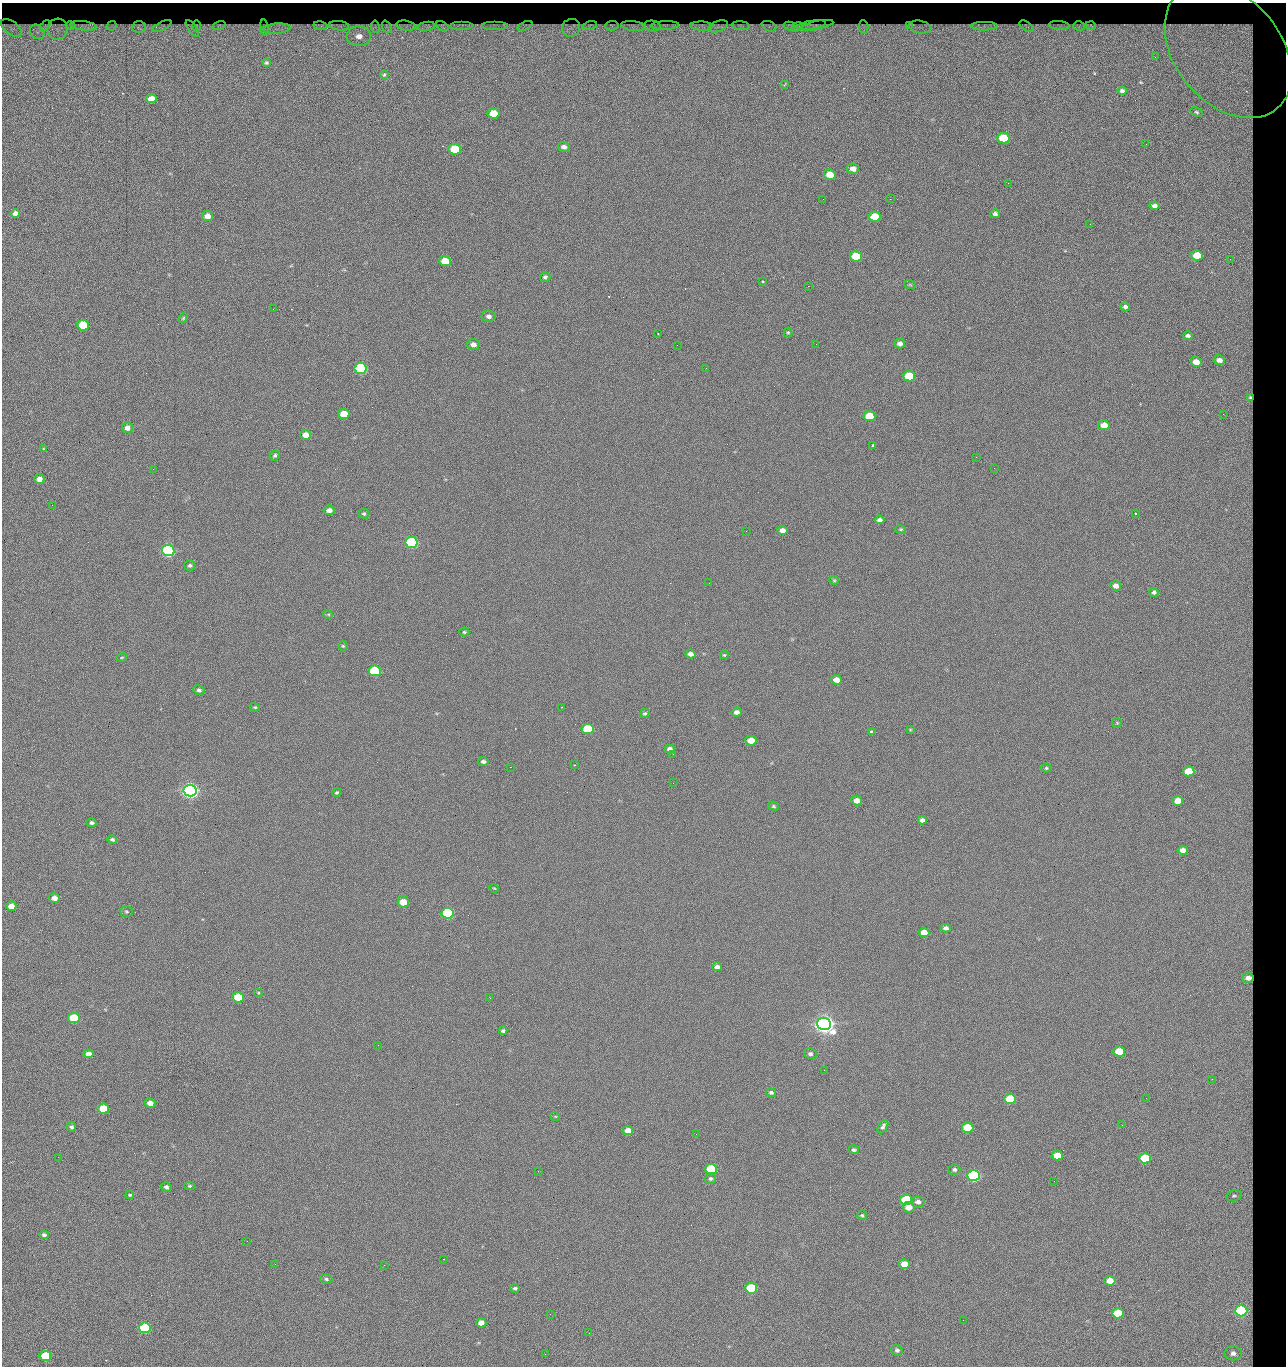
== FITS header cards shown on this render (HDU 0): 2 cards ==
NAXIS1  =                 1284 / length of data axis 1
NAXIS2  =                 1364 / length of data axis 2

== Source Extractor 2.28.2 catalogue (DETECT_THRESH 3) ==
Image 1284 x 1364 px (HDU 0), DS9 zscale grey, 1 PNG px = 1 image px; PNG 1288 x 1368 px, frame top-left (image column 1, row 1364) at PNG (2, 3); each listed source drawn as its Kron ellipse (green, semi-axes under 4 px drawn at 4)
Background 123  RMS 14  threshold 42.5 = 3 sigma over >= 5 px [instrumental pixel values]
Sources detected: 233; all 233 listed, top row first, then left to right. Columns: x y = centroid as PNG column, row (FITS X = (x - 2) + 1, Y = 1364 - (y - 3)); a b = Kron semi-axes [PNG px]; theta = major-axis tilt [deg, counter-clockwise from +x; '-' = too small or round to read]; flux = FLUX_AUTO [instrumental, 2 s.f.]
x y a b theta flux
462 25 11 3 0 2.6e+03
495 25 13 3 0 2.3e+03
665 25 14 4 2 2.7e+03
811 25 14 2 9 1.8e+03
817 25 17 3 11 1.7e+03
909 25 4 2 - 1.0e+03
1059 25 10 4 -5 1.7e+03
45 26 6 4 46 9.4e+02
71 26 5 4 - 1.2e+03
83 26 13 4 -8 3.0e+03
112 26 5 3 - 7.7e+02
162 26 10 4 26 1.7e+03
197 26 5 3 - 6.3e+02
219 26 7 4 15 1.7e+03
320 26 7 4 -11 2.0e+03
339 26 10 4 -7 2.0e+03
406 26 9 5 -11 1.9e+03
426 26 9 4 7 3.4e+03
442 26 7 4 -33 1.9e+03
525 26 8 3 23 1.4e+03
590 26 7 3 13 1.7e+03
612 26 6 4 6 1.2e+03
633 26 12 5 -6 3.2e+03
652 26 8 5 -6 1.9e+03
701 26 11 4 -3 3.5e+03
718 26 10 5 19 2.4e+03
741 26 9 4 -4 2.0e+03
769 26 7 5 -21 1.9e+03
789 26 6 3 -16 1.8e+03
984 26 13 4 -1 4.7e+03
1026 26 8 3 -32 1.3e+03
1079 26 6 5 - 1.5e+03
1091 26 5 2 - 1.3e+03
139 27 7 5 3 2.8e+03
375 27 6 3 -81 1.0e+03
387 27 6 2 -67 1.1e+03
797 27 6 3 34 1.8e+03
864 27 7 4 -85 1.7e+03
920 27 11 6 -10 4.1e+03
11 28 12 6 -36 3.3e+03
192 28 9 3 -55 2.0e+03
264 28 8 4 -82 1.3e+03
571 28 9 8 - 3.5e+03
58 29 10 10 - 4.8e+03
277 29 14 5 4 7.7e+03
37 32 8 6 -44 4.3e+03
359 36 12 10 -3 1.3e+04
1228 51 76 53 -50 3.0e+05
1155 57 2 2 - 1.6e+03
266 63 3 3 - 1.2e+03
384 75 3 2 - 7.5e+02
784 85 3 2 - 5.2e+02
1122 91 4 4 - 2.3e+03
151 99 5 4 - 8.1e+03
1196 112 6 4 -28 1.5e+03
493 113 6 5 - 2.3e+04
1003 138 6 5 - 4.4e+04
1146 144 2 2 - 1.1e+03
564 147 6 5 - 3.5e+03
455 149 6 5 - 5.4e+04
853 169 6 5 - 6.2e+03
830 175 6 5 - 1.6e+04
1008 183 2 2 - 1.9e+03
823 199 2 2 - 2.2e+03
890 199 2 2 - 1.8e+04
1154 206 5 4 - 3.5e+03
15 213 5 4 - 4.8e+03
995 214 5 4 - 2.4e+03
207 216 5 5 - 6.2e+03
875 217 6 5 - 2.9e+04
1090 224 3 2 - 8.9e+02
1197 255 6 5 - 2.4e+04
856 256 6 5 - 4.2e+04
1230 259 3 2 - 1.0e+03
445 261 6 5 - 2.0e+04
545 277 5 5 - 1.8e+03
763 281 3 3 - 3.2e+03
910 285 6 3 -19 1.1e+03
808 286 2 2 - 2.7e+04
1125 307 5 4 - 2.7e+03
273 309 2 2 - 6.5e+02
489 316 7 5 -4 3.5e+03
183 318 5 4 - 1.1e+03
83 325 6 5 - 5.2e+04
788 332 5 4 - 1.1e+03
658 334 2 2 - 6.3e+02
1188 336 5 4 - 2.3e+03
900 343 5 5 - 3.9e+03
473 344 6 5 - 5.1e+03
816 344 2 2 - 5.0e+02
677 345 2 2 - 3.2e+03
1219 360 6 4 -9 4.8e+03
1196 362 5 5 - 1.0e+04
706 368 2 2 - 4.8e+02
360 369 6 5 - 1.6e+05
909 376 6 5 - 4.0e+04
1250 397 4 3 - 1.5e+03
344 414 6 5 - 2.0e+04
1223 414 3 2 - 9.7e+02
869 416 6 5 - 3.3e+04
1104 425 6 5 - 1.0e+04
127 428 5 5 - 5.0e+03
306 435 5 5 - 9.2e+03
873 445 3 3 - 6.6e+03
43 449 3 2 - 9.8e+02
275 456 5 4 - 1.7e+03
976 457 2 2 - 3.4e+03
994 468 2 2 - 4.7e+02
153 469 2 2 - 2.9e+03
39 479 5 4 - 6.1e+03
52 505 3 2 - 9.9e+02
329 510 5 4 - 5.3e+03
1136 513 2 2 - 6.1e+02
364 514 5 5 - 1.5e+03
880 520 5 4 - 3.2e+03
901 529 5 4 - 1.0e+03
782 530 5 4 - 4.9e+03
746 531 2 2 - 5.1e+02
412 542 6 5 - 2.0e+05
168 550 6 5 - 3.3e+05
190 565 5 5 - 1.8e+03
834 580 5 4 - 1.0e+03
709 583 3 2 - 6.7e+02
1116 586 5 5 - 5.6e+03
1154 592 4 4 - 2.1e+03
328 614 5 3 - 9.0e+02
464 632 5 4 - 1.3e+03
343 646 5 4 - 1.1e+03
690 654 5 4 - 5.1e+03
724 655 4 4 - 1.1e+03
122 657 5 3 - 8.8e+02
375 671 6 5 - 9.1e+04
836 680 5 4 - 7.4e+03
199 690 6 5 - 2.0e+03
255 707 5 4 - 1.1e+03
562 707 2 2 - 5.9e+02
737 712 5 4 - 3.9e+03
645 713 5 4 - 1.5e+03
1117 723 5 5 - 1.1e+03
588 729 6 5 - 6.1e+04
910 730 4 4 - 8.4e+02
871 732 3 3 - 3.4e+03
751 741 6 5 - 1.5e+04
670 749 5 4 - 3.6e+03
673 754 2 2 - 6.8e+02
483 762 5 4 - 2.6e+03
574 765 2 2 - 5.7e+02
510 767 2 2 - 3.2e+03
1046 768 5 4 - 1.3e+03
1189 771 6 5 - 2.7e+04
673 783 2 2 - 2.3e+03
190 791 6 5 - 7.3e+05
337 792 4 4 - 1.4e+03
857 800 5 4 - 6.0e+03
1178 801 5 5 - 1.3e+04
773 806 5 4 - 1.4e+03
922 820 5 4 - 4.1e+03
92 823 5 4 - 2.2e+03
112 840 5 4 - 2.0e+03
1183 850 5 4 - 6.0e+03
494 888 5 3 - 7.6e+02
54 898 5 4 - 6.0e+03
403 902 6 5 - 1.4e+04
11 906 5 4 - 9.8e+03
126 912 6 5 - 1.3e+03
448 913 6 5 - 1.3e+05
946 928 5 4 - 2.8e+03
924 932 5 4 - 9.5e+03
717 967 5 4 - 3.7e+03
1248 978 5 5 - 5.4e+03
258 993 4 4 - 9.3e+02
238 997 6 5 - 3.3e+04
490 998 3 2 - 2.0e+03
74 1018 6 5 - 5.3e+04
824 1024 7 6 - 1.2e+06
503 1031 4 4 - 1.9e+03
378 1045 2 2 - 5.3e+03
1119 1051 6 5 - 2.9e+04
88 1054 5 4 - 6.0e+03
810 1054 6 5 - 2.3e+03
824 1070 2 2 - 1.4e+03
1212 1079 2 2 - 2.0e+03
771 1092 5 4 - 2.1e+03
1146 1098 2 2 - 2.5e+03
1010 1099 6 5 - 4.9e+04
150 1103 5 4 - 7.3e+03
103 1109 5 5 - 3.1e+04
555 1116 5 3 - 8.3e+02
1122 1125 3 2 - 8.1e+02
883 1126 7 4 60 2.5e+03
72 1127 5 4 - 2.1e+03
967 1128 6 5 - 4.5e+04
628 1130 5 4 - 8.5e+03
696 1134 2 2 - 9.3e+02
854 1150 5 4 - 1.9e+03
1057 1155 5 5 - 1.7e+04
58 1157 2 2 - 2.4e+03
1145 1158 6 5 - 5.8e+04
711 1169 6 5 - 7.9e+04
954 1169 6 5 - 2.2e+03
538 1171 2 2 - 1.1e+03
974 1175 6 5 - 2.8e+05
710 1179 6 5 - 1.8e+03
1054 1181 2 2 - 1.2e+03
189 1186 5 4 - 1.2e+03
166 1187 5 4 - 2.6e+03
130 1195 4 3 - 1.1e+03
1234 1196 8 5 15 2.0e+03
906 1200 6 5 - 8.5e+04
918 1202 7 5 -4 4.0e+03
909 1207 6 5 - 9.6e+03
862 1215 5 5 - 1.3e+03
44 1235 4 4 - 2.1e+03
247 1241 3 2 - 2.1e+03
443 1259 2 2 - 8.8e+03
275 1264 2 2 - 1.7e+03
904 1264 5 5 - 8.9e+03
384 1265 2 2 - 5.5e+03
326 1279 6 4 -18 1.7e+03
1110 1281 5 5 - 1.4e+04
515 1288 5 4 - 1.7e+03
751 1288 6 5 - 8.1e+04
1241 1311 6 5 - 2.0e+05
1118 1313 6 5 - 4.7e+04
550 1314 2 2 - 4.5e+02
963 1320 2 2 - 2.5e+03
481 1323 5 4 - 7.8e+03
145 1328 6 5 - 1.0e+05
589 1333 2 2 - 7.8e+02
897 1350 6 5 - 2.3e+03
1233 1353 9 7 2 5.4e+03
545 1354 2 2 - 3.6e+03
45 1356 6 5 - 5.4e+04

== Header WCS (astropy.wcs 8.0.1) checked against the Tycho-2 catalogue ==
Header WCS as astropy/WCSLIB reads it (CRVAL/CRPIX/CD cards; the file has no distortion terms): RA---TAN/DEC--TAN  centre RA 15:41:43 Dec +51:58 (235.43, +51.97 deg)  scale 1.26 arcsec/px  FOV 26.9' x 28.5'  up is +92 deg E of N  parity flipped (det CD > 0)
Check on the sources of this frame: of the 60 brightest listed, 11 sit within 2.0 arcsec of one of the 16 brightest Tycho-2 stars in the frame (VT <= 12.38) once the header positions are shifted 0.34 arcsec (0.09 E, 0.33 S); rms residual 1.10 arcsec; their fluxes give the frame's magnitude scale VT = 24.59 - 2.5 log10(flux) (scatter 0.20 mag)
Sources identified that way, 11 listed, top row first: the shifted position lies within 2.0 arcsec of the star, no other Tycho-2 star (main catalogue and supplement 1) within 4.0 arcsec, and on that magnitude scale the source's flux lands within +1.5 / -3 mag of the star's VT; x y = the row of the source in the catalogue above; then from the Tycho-2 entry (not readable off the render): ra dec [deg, ICRS J2000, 3 dp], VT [Tycho-2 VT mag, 2 dp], TYC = Tycho-2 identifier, HIP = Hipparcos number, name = IAU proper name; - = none
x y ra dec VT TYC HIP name
360 369 235.614 +52.064 11.61 3489-1132-1 - -
412 542 235.514 +52.049 11.19 3489-1407-1 - -
168 550 235.515 +52.133 11.12 3489-1380-1 - -
190 791 235.378 +52.130 9.31 3489-1322-1 76850 -
448 913 235.303 +52.042 11.52 3489-958-1 - -
824 1024 235.232 +51.912 9.59 3489-824-1 - -
974 1175 235.143 +51.862 10.97 3489-1016-1 - -
906 1200 235.131 +51.886 12.29 3489-908-1 - -
751 1288 235.084 +51.941 11.45 3489-1346-1 - -
1241 1311 235.062 +51.771 11.53 3489-1453-1 - -
145 1328 235.075 +52.152 11.74 3489-912-1 - -